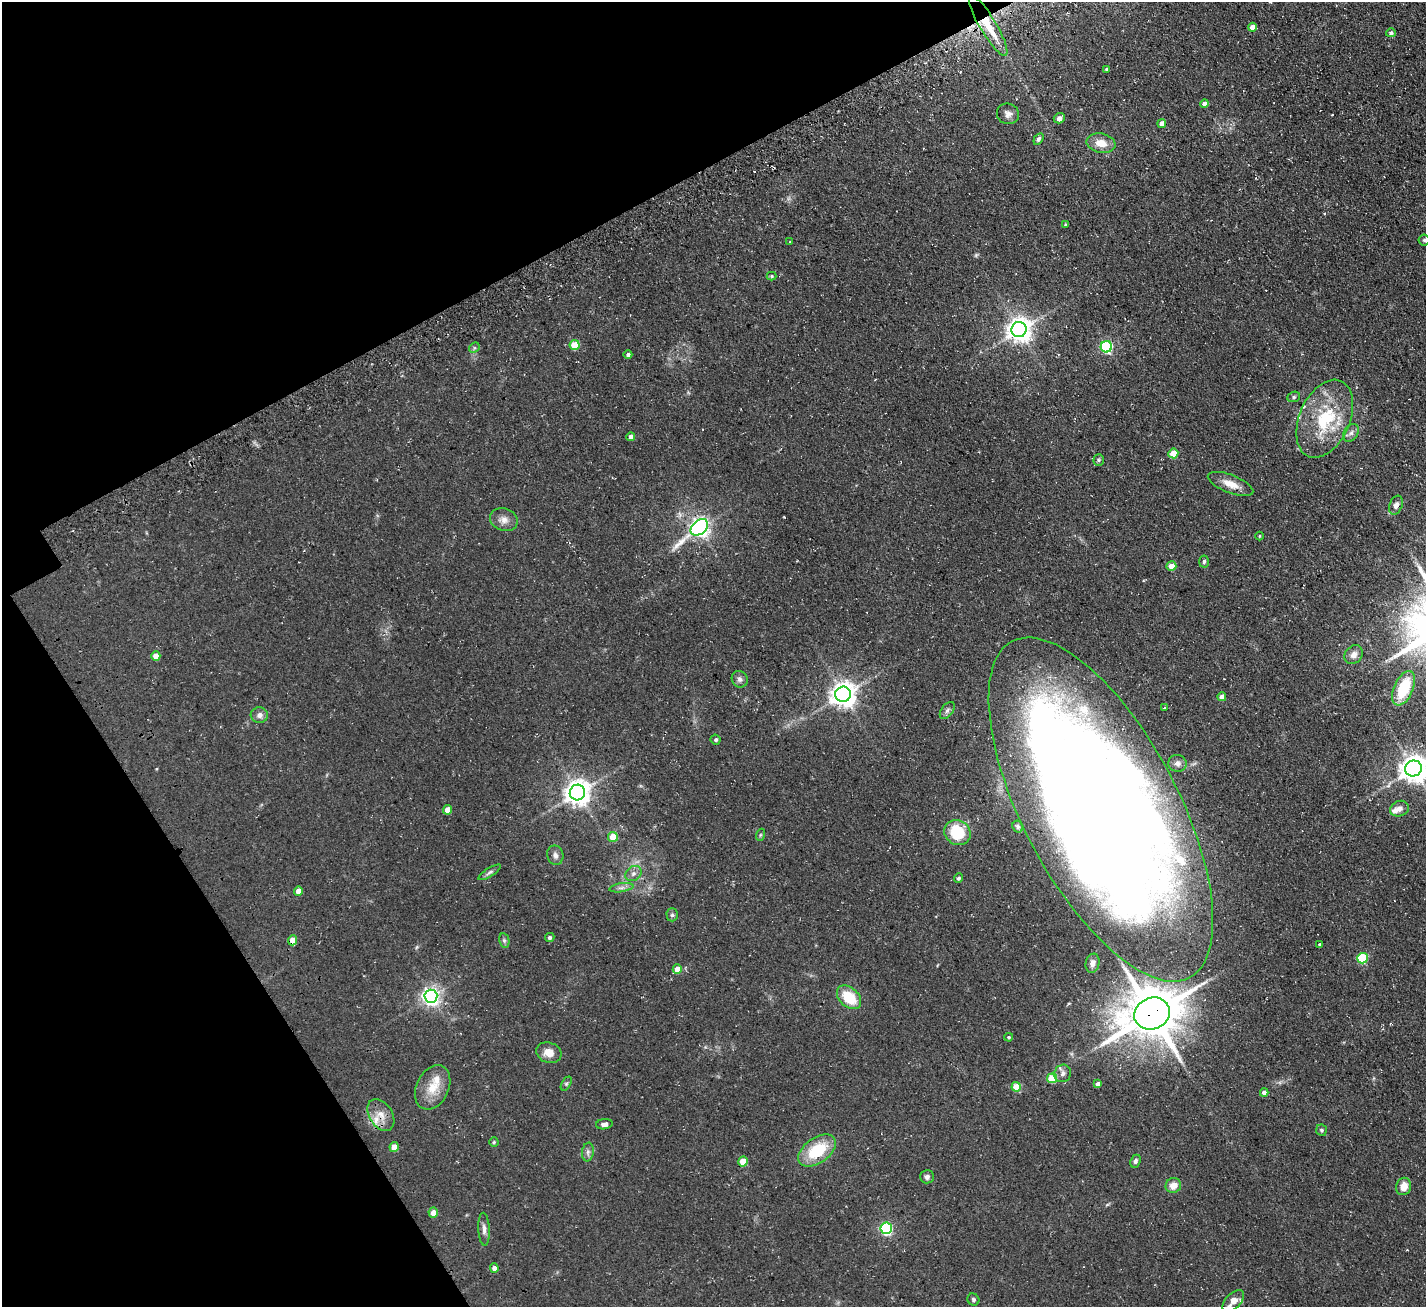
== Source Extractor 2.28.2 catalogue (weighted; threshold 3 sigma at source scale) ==
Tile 5 of 4 x 4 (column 1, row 2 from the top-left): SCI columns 169-1592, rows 2943-4247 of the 6030 x 6023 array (HDU 1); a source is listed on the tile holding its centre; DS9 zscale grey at full resolution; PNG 1428 x 1309 px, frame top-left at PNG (2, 2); each listed source drawn as its Kron ellipse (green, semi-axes under 4 px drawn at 4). Shown black and unused: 24% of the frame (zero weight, under 3 of 4 exposures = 11% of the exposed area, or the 3 px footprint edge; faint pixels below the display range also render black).
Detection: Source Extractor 2.28.2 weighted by HDU 2 'WHT'; one run over the whole footprint, this tile lists its part. Background 0.0594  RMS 0.009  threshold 0.0403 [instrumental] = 3 sigma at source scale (4.5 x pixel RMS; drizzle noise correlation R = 1.50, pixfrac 1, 0.05/0.05 arcsec/px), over >= 5 px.
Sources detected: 103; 1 too faint to see at this stretch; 2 cosmic-ray / hot-pixel residue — neither listed nor drawn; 4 inside a brighter listed object's ellipse — not listed separately; the other 96 listed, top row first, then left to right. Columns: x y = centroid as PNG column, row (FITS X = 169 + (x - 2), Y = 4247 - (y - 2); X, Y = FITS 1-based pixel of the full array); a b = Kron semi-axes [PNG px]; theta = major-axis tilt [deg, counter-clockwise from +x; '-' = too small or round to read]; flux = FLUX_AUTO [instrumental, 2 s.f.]
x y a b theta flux
988 26 35 8 -59 24
1252 27 4 4 - 6
1391 33 5 4 - 2
1107 69 4 3 - 1.5
1205 104 4 4 - 5.9
1008 114 11 10 - 4.5
1059 118 6 5 - 4.4
1162 123 4 4 - 5.9
1038 139 6 4 57 1.9
1101 143 14 9 -11 11
1065 224 4 4 - 0.88
1424 240 5 5 - 1.7
790 242 3 2 - 0.75
772 276 5 4 - 0.98
1019 330 7 7 - 790
575 345 5 5 - 26
1106 347 6 5 - 110
474 348 6 4 46 1.4
628 355 4 4 - 2.2
1294 397 6 5 - 1.4
1325 419 41 25 66 56
1351 433 9 7 56 3.6
631 437 4 4 - 4.6
1173 453 5 5 - 19
1099 460 6 5 - 1.5
1230 484 24 9 -21 9.9
1396 505 10 6 66 4
504 520 14 11 -20 6.5
699 527 10 7 39 460
1259 536 4 3 - 0.62
1204 561 6 4 85 1.8
1171 566 5 4 - 14
1354 655 10 8 47 5.1
156 656 5 4 - 10
740 679 8 7 - 3.2
1404 688 18 9 66 38
843 694 8 7 - 830
1222 697 4 4 - 7.2
1164 708 3 2 - 0.83
947 710 10 5 53 2.4
259 715 8 8 - 3.8
716 740 5 4 - 1.5
1177 763 9 8 - 3.5
1413 768 8 8 - 1100
577 793 8 7 - 820
1101 809 190 77 -62 2800
1399 809 9 7 21 5.6
447 810 5 4 - 8.1
1018 827 6 5 - 1.6
957 832 14 12 -34 32
760 835 6 4 71 1.1
613 837 5 4 - 18
555 855 10 8 -78 3.6
490 872 13 4 32 2.4
633 873 9 7 38 3.6
958 878 4 4 - 1.5
621 888 12 4 9 2.9
298 891 5 4 - 6.7
672 915 6 5 - 1.9
550 938 5 4 - 1.7
292 940 5 4 - 11
504 940 7 5 -78 1.7
1320 944 3 3 - 1.5
1362 958 5 5 - 56
1092 963 9 7 79 4
677 969 5 4 - 11
431 996 6 6 - 370
849 997 14 9 -43 26
1152 1014 18 15 23 4100
1009 1037 4 4 - 1.3
549 1053 13 10 -19 8.7
1063 1073 9 8 - 3.8
1052 1078 5 5 - 25
566 1084 8 4 59 1.5
1098 1084 4 4 - 4
433 1087 23 16 65 17
1016 1087 4 4 - 18
1264 1093 4 4 - 4.2
381 1115 17 11 -57 10
604 1124 8 5 8 4.3
1321 1130 5 5 - 1.7
494 1142 4 4 - 1.2
394 1147 5 4 - 11
817 1151 21 12 35 37
588 1152 9 6 82 2.8
743 1161 5 5 - 16
1135 1161 7 5 66 2.1
927 1177 7 6 - 2.8
1173 1185 8 7 - 8.2
1404 1186 9 7 70 9
433 1213 5 4 - 7.2
886 1228 6 5 - 120
484 1229 16 5 -87 4.1
494 1268 5 4 - 4.1
973 1300 6 5 - 2.1
1233 1301 13 7 45 8
Overlapping masked pixels (flux is a lower limit): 5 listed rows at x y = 988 26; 1101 809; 292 940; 1152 1014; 381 1115
Isophote crosses this tile's border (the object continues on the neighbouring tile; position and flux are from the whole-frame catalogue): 2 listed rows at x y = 1413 768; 1101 809